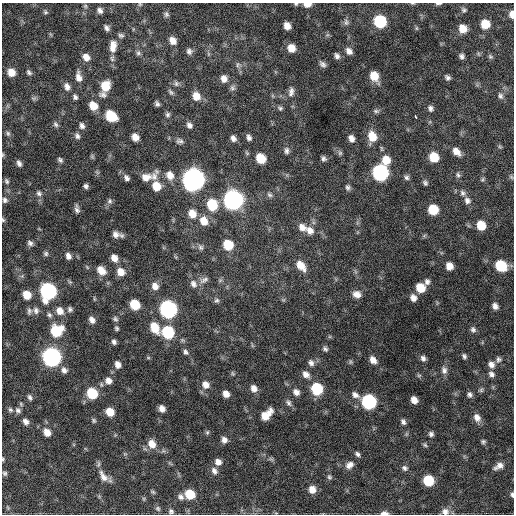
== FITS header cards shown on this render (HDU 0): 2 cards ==
NAXIS1  =                  512 / Axis length
NAXIS2  =                  512 / Axis length

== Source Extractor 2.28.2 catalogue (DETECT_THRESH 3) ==
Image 512 x 512 px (HDU 0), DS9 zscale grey, 1 PNG px = 1 image px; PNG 516 x 516 px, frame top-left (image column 1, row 512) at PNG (2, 3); no overlay
Background 706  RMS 21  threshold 64.1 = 3 sigma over >= 5 px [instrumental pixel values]
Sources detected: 218; all 218 listed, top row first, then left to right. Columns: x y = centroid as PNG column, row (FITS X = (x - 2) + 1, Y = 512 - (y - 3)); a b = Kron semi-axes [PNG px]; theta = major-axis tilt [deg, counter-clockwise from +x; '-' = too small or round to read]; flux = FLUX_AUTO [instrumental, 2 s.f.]
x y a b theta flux
412 3 5 3 - 1.3e+03
140 4 6 3 18 1.5e+03
296 4 6 5 - 2.2e+03
307 4 7 5 1 1.2e+04
438 4 8 3 3 2.7e+03
85 6 5 5 - 2.2e+03
100 10 6 5 - 5.1e+03
464 10 6 6 - 2.9e+03
45 12 7 5 -35 2.6e+03
166 14 7 6 - 3.2e+03
512 14 7 4 -87 9.7e+03
380 21 8 8 - 9.7e+04
346 22 9 7 -75 4.6e+03
485 24 7 7 - 2.9e+04
287 26 7 6 - 1.2e+04
107 28 7 5 -66 4.3e+03
416 28 6 4 -90 1.9e+03
463 29 8 7 - 1.7e+04
121 35 7 5 -15 3.0e+03
327 35 6 4 18 2.1e+03
173 41 7 6 - 1.0e+04
113 46 16 9 83 1.4e+04
291 48 8 7 - 1.6e+04
189 51 7 6 - 4.4e+03
349 51 9 7 -45 7.3e+03
138 53 7 6 - 3.1e+03
337 56 7 5 -60 4.6e+03
462 56 5 5 - 4.0e+03
86 57 9 7 -43 1.0e+04
490 57 7 5 -45 2.3e+03
238 64 8 5 83 3.4e+03
322 64 9 6 -42 4.6e+03
11 72 9 8 - 1.7e+04
29 72 8 6 -45 3.7e+03
374 76 10 7 -64 2.4e+04
78 77 12 7 -79 1.0e+04
448 77 6 5 - 3.9e+03
224 79 9 8 - 8.9e+03
176 83 8 7 - 3.7e+03
105 86 9 8 - 2.8e+04
67 87 10 7 -74 7.4e+03
232 88 8 7 - 4.3e+03
171 92 10 5 -56 3.0e+03
291 92 13 8 80 7.4e+03
103 95 11 7 -9 5.8e+03
196 96 10 9 - 1.5e+04
500 96 8 6 -73 3.8e+03
75 97 7 5 -57 3.8e+03
34 98 9 5 24 3.0e+03
157 104 5 4 - 3.6e+03
93 106 9 7 -54 2.0e+04
280 108 7 5 -43 2.8e+03
430 108 7 6 - 4.4e+03
376 111 8 5 -9 3.3e+03
168 115 7 6 - 3.3e+03
111 116 9 7 -41 5.1e+04
416 117 4 3 - 3.9e+03
55 124 8 6 -57 3.7e+03
189 125 8 6 -52 5.6e+03
82 126 8 6 -70 5.3e+03
8 133 8 6 -73 3.4e+03
77 136 8 6 -67 4.4e+03
372 136 12 9 -71 2.3e+04
135 137 7 6 - 1.1e+04
249 137 8 5 -68 4.8e+03
233 138 8 6 -62 5.9e+03
351 138 7 6 - 7.8e+03
180 141 10 7 -10 5.0e+03
500 147 6 4 -18 1.7e+03
286 151 9 6 -84 4.6e+03
456 152 10 6 -44 1.2e+04
340 153 7 6 - 3.1e+03
3 155 7 3 82 1.6e+03
92 156 5 5 - 2.1e+03
434 157 8 7 - 3.2e+04
261 158 8 7 - 3.2e+04
324 158 6 5 - 3.8e+03
60 160 7 5 -44 3.4e+03
386 160 11 9 -86 2.0e+04
19 163 8 5 -66 5.1e+03
380 173 9 8 - 3.2e+05
170 175 11 9 -64 1.3e+04
458 175 8 5 -78 3.4e+03
146 177 15 10 25 1.3e+04
154 177 18 7 67 8.8e+03
407 177 7 6 - 3.8e+03
511 177 6 4 -46 2.0e+03
127 178 7 6 - 5.0e+03
193 179 10 9 - 1.2e+06
482 179 6 4 60 2.1e+03
7 181 8 6 -67 3.4e+03
425 183 7 5 -69 3.2e+03
86 186 5 5 - 3.8e+03
156 186 9 8 - 2.2e+04
348 187 7 6 - 3.9e+03
39 193 8 7 - 4.8e+03
463 193 8 7 - 4.5e+03
269 195 8 5 -38 3.6e+03
5 200 7 6 - 4.0e+03
233 200 10 9 - 6.8e+05
467 200 9 8 - 6.5e+03
110 201 8 7 - 3.8e+03
212 205 10 9 - 4.9e+04
77 209 10 5 -81 5.0e+03
433 209 8 7 - 4.3e+04
192 214 10 8 -60 1.6e+04
3 220 5 5 - 2.1e+03
204 221 11 9 -67 1.7e+04
481 225 8 7 - 2.7e+04
302 227 11 9 -34 1.1e+04
310 230 10 8 -54 1.1e+04
115 234 9 8 - 7.7e+03
30 243 8 6 -42 4.4e+03
228 245 8 8 - 3.8e+04
201 247 8 7 - 4.1e+03
46 254 6 6 - 3.1e+03
68 256 7 6 - 6.1e+03
114 258 8 6 -58 1.1e+04
301 266 13 8 -50 1.9e+04
449 266 7 6 - 1.3e+04
501 266 9 8 - 6.1e+04
101 270 10 7 -44 1.5e+04
121 272 9 8 - 1.3e+04
204 280 13 7 32 6.3e+03
427 282 8 6 73 5.0e+03
193 284 11 8 -58 7.9e+03
155 286 9 8 - 9.1e+03
420 288 8 7 - 2.9e+04
48 291 9 8 - 3.2e+05
357 294 9 7 -18 1.0e+04
27 295 7 6 - 2.0e+04
413 298 8 7 - 8.3e+03
217 300 7 6 - 3.1e+03
283 300 6 4 18 1.9e+03
135 305 8 7 - 4.1e+04
495 306 7 6 - 6.7e+03
70 309 6 6 - 3.5e+03
168 309 9 8 - 4.3e+05
29 311 9 6 85 3.6e+03
36 311 9 7 -81 5.3e+03
60 311 9 8 - 1.2e+04
49 315 8 5 -53 3.2e+03
115 319 7 5 -33 2.9e+03
92 320 6 5 - 6.4e+03
155 327 11 8 -64 2.6e+04
117 328 5 4 - 2.4e+03
473 329 9 7 -54 4.4e+03
56 331 10 9 - 5.7e+04
168 332 9 8 - 9.7e+04
114 342 5 4 - 3.6e+03
325 349 7 6 - 3.5e+03
186 352 8 6 -62 3.8e+03
464 356 6 5 - 3.3e+03
51 357 9 8 - 5.7e+05
423 358 7 6 - 4.8e+03
373 360 9 6 -56 9.6e+03
499 360 8 7 - 4.3e+03
311 363 9 7 -54 5.7e+03
118 364 7 6 - 8.0e+03
491 364 8 7 - 7.8e+03
64 370 9 7 -60 5.9e+03
444 370 11 8 -80 6.5e+03
233 374 7 4 -59 2.0e+03
306 374 9 7 -43 8.4e+03
491 374 9 7 -51 5.4e+03
108 381 9 9 - 8.7e+03
206 385 10 9 - 1.1e+04
254 388 8 7 - 8.8e+03
317 389 8 8 - 7.1e+04
481 390 7 6 - 2.7e+03
296 392 8 7 - 7.0e+03
92 393 8 7 - 5.5e+04
226 394 7 5 -52 9.6e+03
355 395 10 6 -34 6.4e+03
470 395 7 6 - 4.1e+03
30 397 8 5 -64 3.5e+03
414 400 6 6 - 1.1e+04
369 402 9 8 - 2.0e+05
288 403 9 6 -50 4.4e+03
162 409 6 5 - 8.1e+03
10 410 9 5 -44 3.4e+03
18 410 8 7 - 4.7e+03
110 412 7 6 - 2.0e+04
266 415 13 7 44 2.0e+04
477 418 10 8 -61 9.7e+03
94 420 6 5 - 2.4e+03
26 422 8 6 -52 6.6e+03
403 422 8 5 -62 4.2e+03
47 432 9 7 -54 1.2e+04
207 432 6 5 - 2.4e+03
431 434 7 6 - 3.8e+03
224 440 7 6 - 6.7e+03
483 441 6 5 - 2.6e+03
152 444 11 9 -62 1.6e+04
425 445 6 5 - 2.3e+03
357 454 7 5 -48 3.6e+03
3 459 5 3 - 1.6e+03
271 459 9 3 -31 2.9e+03
218 462 8 7 - 7.4e+03
349 465 11 8 37 8.1e+03
499 466 11 6 29 8.7e+03
404 468 8 6 -37 4.1e+03
214 471 10 8 -60 7.0e+03
5 473 6 5 - 2.9e+03
103 476 19 9 -58 1.3e+04
329 477 7 5 -36 2.6e+03
428 480 8 7 - 5.3e+04
312 489 8 7 - 1.2e+04
153 492 8 4 -35 2.1e+03
190 494 8 7 - 3.6e+04
512 495 6 3 -84 2.6e+03
181 497 8 7 - 5.9e+03
144 499 6 4 -72 1.8e+03
8 508 8 3 -71 1.9e+03
158 509 8 7 - 3.5e+03
171 511 7 6 - 3.8e+03
445 512 9 9 - 7.9e+03
384 513 8 4 0 6.5e+03
At the frame edge (FLAGS 8, measured only in part): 11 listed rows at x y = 412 3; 296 4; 307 4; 438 4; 512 14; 3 155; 3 220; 3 459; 512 495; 445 512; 384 513